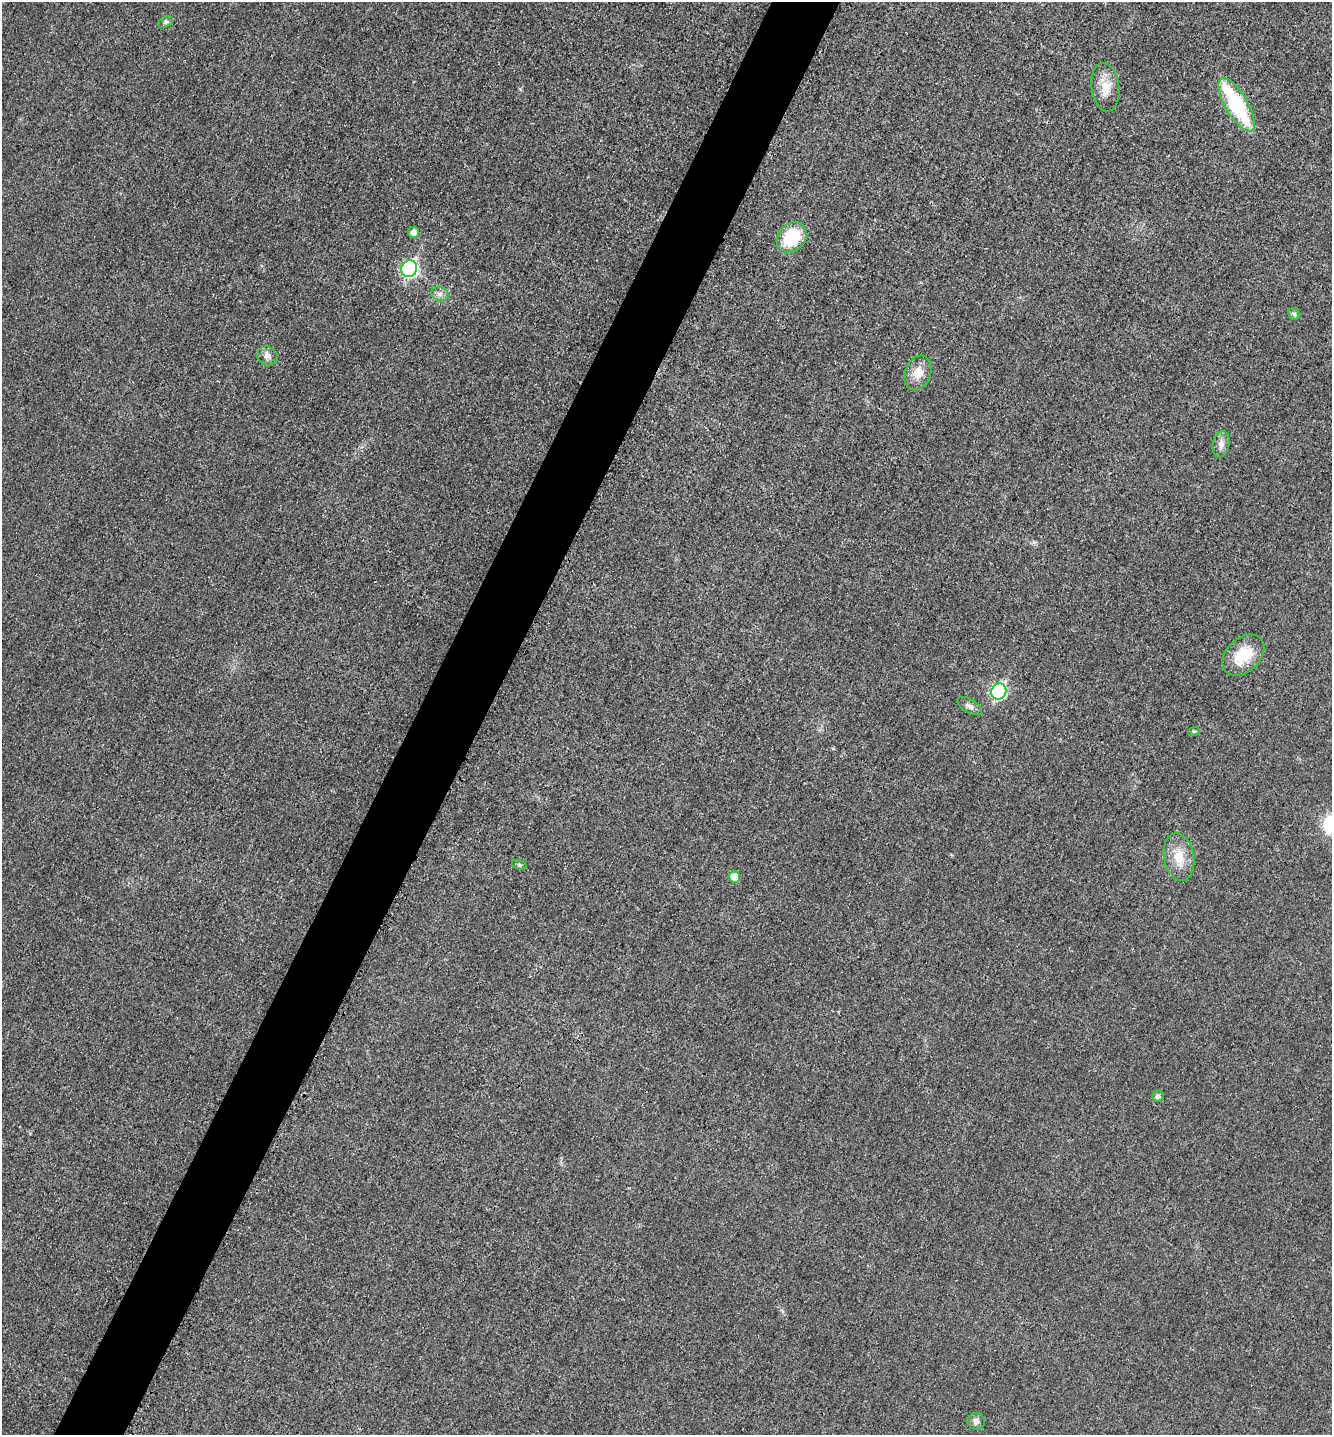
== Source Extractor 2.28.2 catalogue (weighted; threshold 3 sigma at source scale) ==
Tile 7 of 4 x 4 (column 3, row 2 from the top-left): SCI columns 2812-4141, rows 2882-4314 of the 5770 x 5759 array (HDU 1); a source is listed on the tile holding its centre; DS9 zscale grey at full resolution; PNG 1334 x 1437 px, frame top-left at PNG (2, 2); each listed source drawn as its Kron ellipse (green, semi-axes under 4 px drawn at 4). Shown black and unused: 5% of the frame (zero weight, under 3 of 4 exposures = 1% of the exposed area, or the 3 px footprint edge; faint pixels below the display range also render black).
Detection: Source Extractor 2.28.2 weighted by HDU 2 'WHT'; one run over the whole footprint, this tile lists its part. Background 0.0197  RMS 0.0057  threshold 0.0257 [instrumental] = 3 sigma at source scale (4.5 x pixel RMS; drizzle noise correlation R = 1.50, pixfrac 1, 0.05/0.05 arcsec/px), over >= 5 px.
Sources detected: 21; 1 inside a brighter object's white glare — neither listed nor drawn; the other 20 listed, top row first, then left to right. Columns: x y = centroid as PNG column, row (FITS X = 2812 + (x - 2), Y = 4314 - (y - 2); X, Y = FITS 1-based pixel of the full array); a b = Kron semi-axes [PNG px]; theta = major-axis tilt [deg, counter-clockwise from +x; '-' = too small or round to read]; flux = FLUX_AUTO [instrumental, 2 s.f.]
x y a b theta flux
166 22 8 5 28 1.3
1105 87 24 14 -83 10
1237 105 30 11 -60 52
414 232 5 5 - 4.7
792 237 17 13 45 26
409 269 8 7 - 120
440 294 9 6 -15 2.4
1294 314 6 5 - 1.6
267 356 10 9 - 3.1
918 373 18 13 69 8.2
1221 444 13 8 79 3.5
1243 655 24 16 43 18
999 692 8 7 - 99
970 706 14 6 -31 2.4
1194 731 6 4 17 0.66
1179 857 24 15 -79 12
519 865 7 4 -20 0.97
734 877 6 5 - 10
1158 1096 6 5 - 1.9
976 1421 8 8 - 2.8